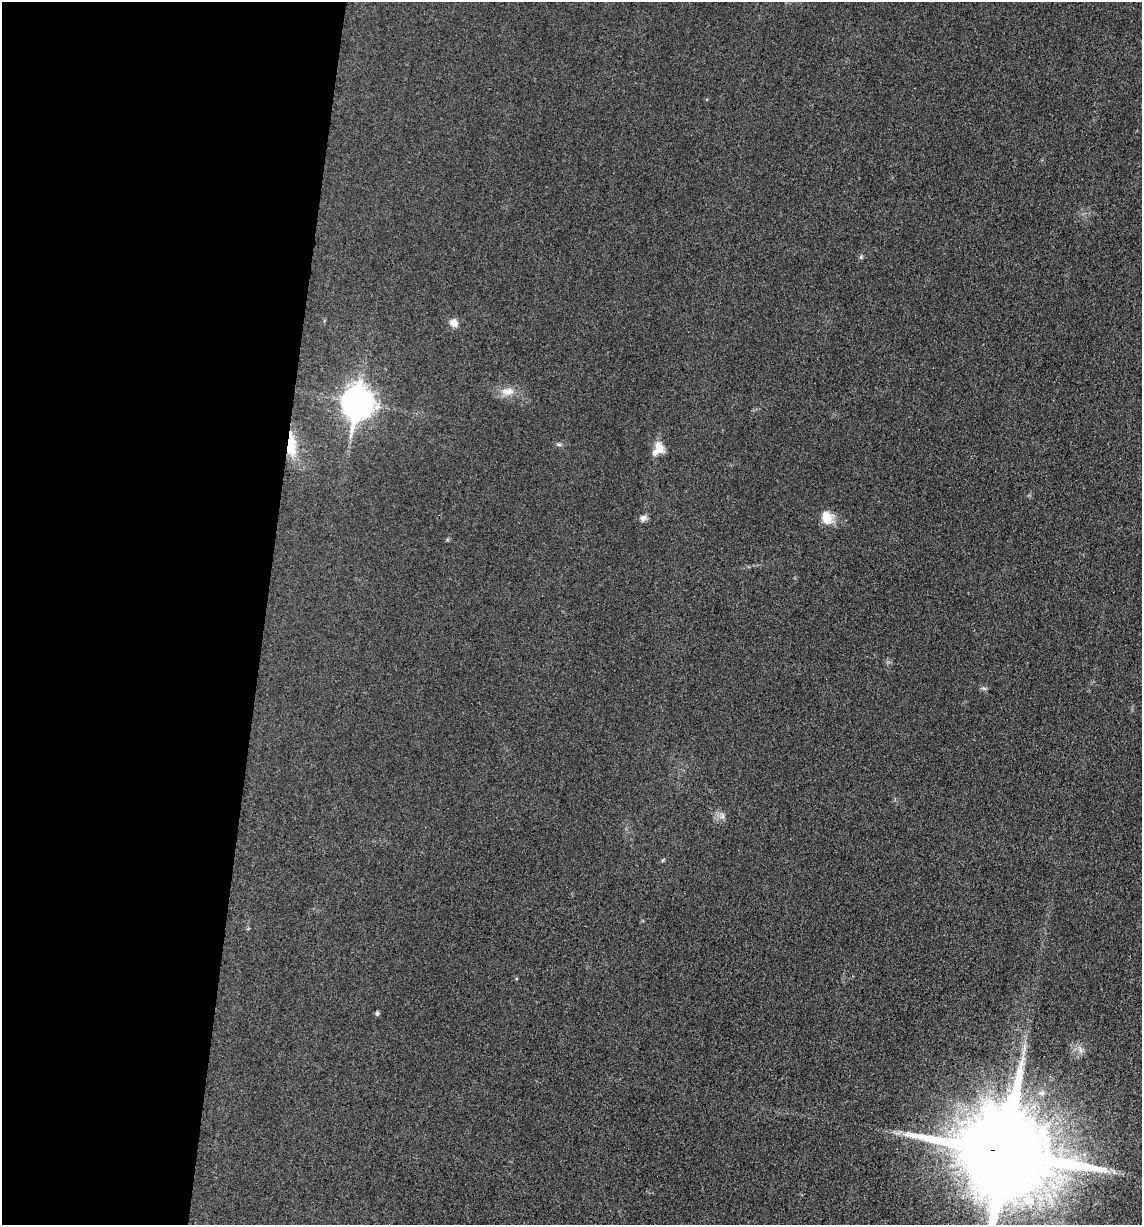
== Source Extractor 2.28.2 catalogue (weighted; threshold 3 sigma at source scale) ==
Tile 5 of 4 x 4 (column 1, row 2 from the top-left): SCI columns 248-1387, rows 2454-3676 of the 4933 x 4909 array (HDU 1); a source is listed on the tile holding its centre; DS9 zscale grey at full resolution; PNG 1144 x 1227 px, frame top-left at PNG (2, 2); no overlay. Shown black and unused: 23% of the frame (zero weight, under 3 of 4 exposures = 1% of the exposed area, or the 3 px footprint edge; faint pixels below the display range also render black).
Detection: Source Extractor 2.28.2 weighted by HDU 2 'WHT'; one run over the whole footprint, this tile lists its part. Background 0.0386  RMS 0.0057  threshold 0.0259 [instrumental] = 3 sigma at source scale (4.5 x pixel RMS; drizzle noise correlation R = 1.50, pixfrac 1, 0.05/0.05 arcsec/px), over >= 5 px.
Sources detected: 15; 1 inside a brighter listed object's ellipse — not listed separately; the other 14 listed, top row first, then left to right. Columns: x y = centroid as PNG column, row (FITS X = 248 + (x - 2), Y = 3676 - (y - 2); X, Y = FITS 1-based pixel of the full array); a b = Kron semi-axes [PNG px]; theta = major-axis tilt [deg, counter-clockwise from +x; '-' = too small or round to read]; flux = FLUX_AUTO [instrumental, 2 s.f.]
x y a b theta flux
861 257 5 5 - 0.89
454 323 11 9 -50 3.8
508 391 19 9 2 5.9
358 403 12 10 82 740
291 444 31 10 -88 12
558 444 6 4 -19 0.88
659 449 19 11 -73 6
643 518 9 7 20 2.1
827 518 17 13 -74 7.9
723 816 7 4 72 1.3
377 1013 5 5 - 1.3
1080 1050 10 3 -69 1.3
1041 1093 8 5 0 1.9
1005 1153 26 25 - 14000
Overlapping masked pixels (flux is a lower limit): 2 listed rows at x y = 291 444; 1005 1153
Isophote crosses this tile's border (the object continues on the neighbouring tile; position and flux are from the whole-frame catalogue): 1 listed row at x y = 1005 1153